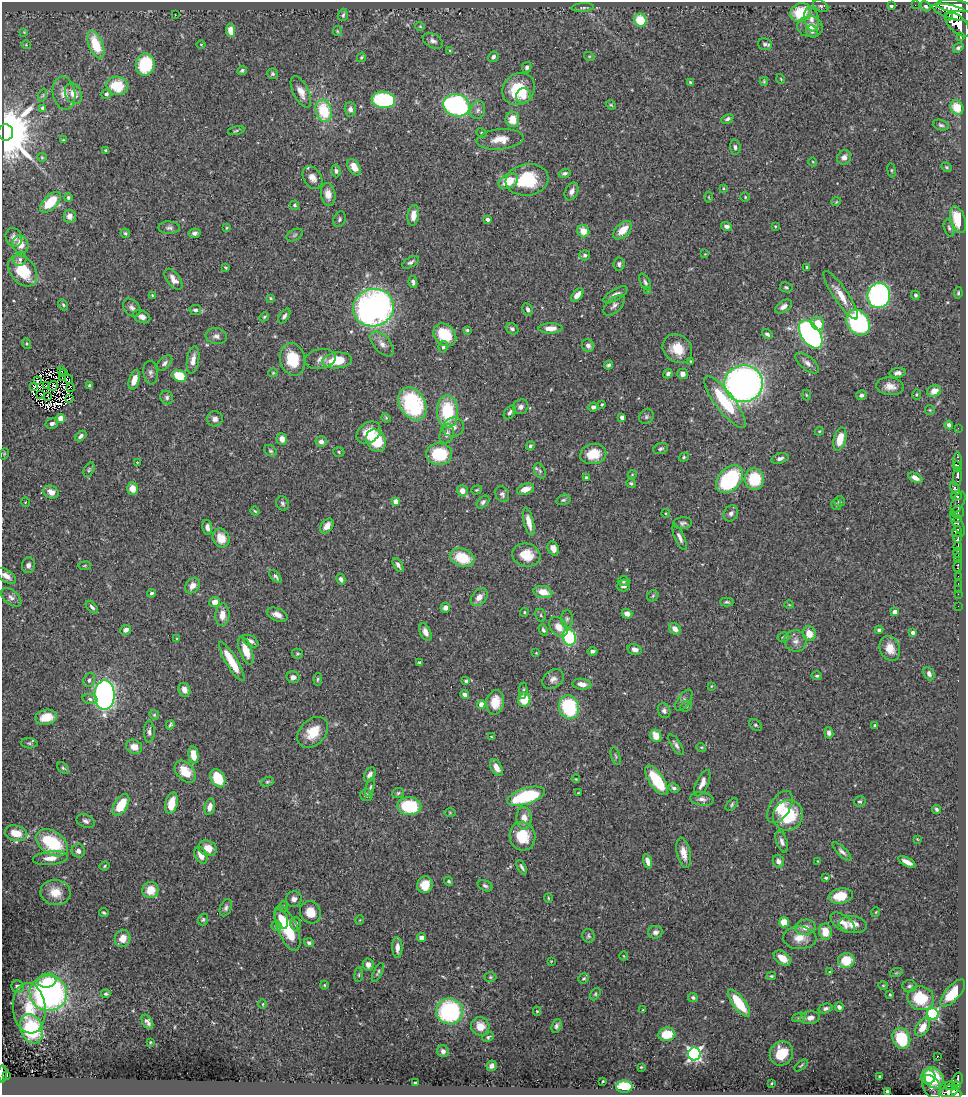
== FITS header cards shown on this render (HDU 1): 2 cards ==
NAXIS1  =                  964
NAXIS2  =                 1093

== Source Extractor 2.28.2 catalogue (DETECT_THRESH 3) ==
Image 964 x 1093 px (HDU 1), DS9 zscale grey, 1 PNG px = 1 image px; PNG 968 x 1097 px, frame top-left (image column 1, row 1093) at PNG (2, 2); each listed source drawn as its Kron ellipse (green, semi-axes under 4 px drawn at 4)
Background 0.686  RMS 0.026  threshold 0.078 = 3 sigma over >= 5 px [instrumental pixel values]
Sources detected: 504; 7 with non-positive FLUX_AUTO (blend fragments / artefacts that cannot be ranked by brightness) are neither listed nor drawn; the other 497 listed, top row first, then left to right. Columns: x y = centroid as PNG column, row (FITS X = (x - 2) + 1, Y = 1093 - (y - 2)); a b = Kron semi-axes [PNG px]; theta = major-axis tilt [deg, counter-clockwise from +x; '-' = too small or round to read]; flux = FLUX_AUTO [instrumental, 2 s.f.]
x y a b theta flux
915 5 2 2 - 12
821 6 8 5 -26 4.1
891 6 3 3 - 2.9
926 6 5 4 - 3.1
954 6 18 6 -5 6400
583 8 11 4 3 3.6
801 12 11 9 24 59
954 13 22 6 -16 6300
175 15 2 2 - 0.92
343 15 6 5 - 3.4
949 17 4 2 - 390
811 19 12 7 -80 11
640 20 6 6 - 44
958 24 15 8 -46 4600
420 26 4 4 - 1.9
810 27 13 10 -6 18
231 30 7 4 -79 20
337 31 5 4 - 2
24 32 4 4 - 1.5
812 32 6 5 - 4.1
961 37 3 3 - 280
433 41 11 7 -29 7.9
201 44 4 3 - 1.3
765 44 7 5 -12 4.4
26 45 5 3 - 1.4
96 45 14 7 -68 59
958 48 6 4 39 3.9
450 51 4 3 - 1.7
589 56 5 3 - 1.6
361 57 5 3 - 2.1
493 57 5 4 - 4
145 64 11 9 76 85
527 67 5 4 - 3.9
242 70 5 4 - 2.9
272 74 5 5 - 3.4
781 79 5 3 - 1.4
764 81 4 3 - 2.2
690 82 3 3 - 2.1
117 86 11 9 -10 57
519 89 17 15 42 76
301 92 17 8 -64 17
64 93 16 11 -81 17
73 94 11 8 -62 21
106 94 5 4 - 5.5
43 95 7 4 71 2.5
523 96 7 7 - 14
383 100 12 8 -7 190
456 105 13 11 -17 400
611 105 5 4 - 1.9
957 107 7 6 - 38
43 108 4 3 - 5.8
350 109 7 5 -86 6.7
478 110 9 7 67 7
324 111 11 8 -77 78
512 119 8 6 -84 29
727 119 6 4 25 4.5
941 125 8 5 -17 3.9
236 131 8 3 11 2.4
6 132 8 7 - 14000
481 133 5 4 - 2.5
500 139 23 10 5 25
64 140 3 3 - 1.9
735 147 7 5 -86 5.1
106 150 3 3 - 2.4
42 157 5 4 - 1.9
844 157 7 6 - 8
813 162 4 3 - 1.4
354 167 9 5 -57 20
946 167 6 4 -28 2.6
892 170 7 4 -82 2.2
336 171 6 4 -83 4.3
565 173 6 4 16 3.8
312 178 12 8 -57 13
527 180 21 16 8 94
508 181 10 7 27 43
723 188 4 2 - 1.6
572 191 9 6 64 8
328 194 11 7 -79 13
709 197 5 3 - 1.5
745 197 5 5 - 2.4
68 198 4 4 - 2.9
50 202 13 7 45 53
836 202 5 3 - 1.5
295 205 5 4 - 3
413 215 10 5 82 15
70 216 6 6 - 12
339 219 8 6 70 3.9
487 219 4 4 - 6
958 220 13 7 -72 56
726 226 5 4 - 5.5
775 226 4 3 - 1.5
169 228 10 6 -1 5.5
226 228 4 2 - 1.4
949 228 8 5 -74 4.3
623 230 11 6 43 24
583 231 6 6 - 22
125 233 5 4 - 2.8
195 233 6 4 11 4.9
295 235 9 5 28 4
14 238 10 8 -66 8.5
20 244 9 8 - 19
705 254 3 3 - 0.99
585 255 5 5 - 4.6
20 259 7 6 - 5.7
411 262 9 5 31 5.1
619 264 6 5 - 4.8
225 267 3 2 - 1.7
807 267 3 2 - 2.2
23 271 17 12 -51 67
173 279 12 6 -53 13
413 282 6 4 -79 5
645 282 9 4 -62 4.4
786 287 6 5 - 3
648 290 4 4 - 1.4
958 293 6 4 81 2.5
152 295 4 4 - 1.6
577 295 8 4 47 15
615 295 13 5 30 11
841 295 29 7 -56 26
879 295 12 11 - 430
916 295 4 4 - 3.7
270 298 4 3 - 1.8
63 305 6 4 -62 2.7
614 305 13 7 44 7.3
783 307 9 5 35 7.7
132 308 10 7 -47 6.8
373 308 21 18 16 720
528 309 6 5 - 5.5
195 310 6 5 - 4.1
284 316 8 4 56 4.5
142 317 9 6 -26 10
264 317 5 4 - 2.3
858 322 14 11 -54 250
818 323 7 6 - 30
550 328 12 5 2 18
512 329 7 5 -33 5.2
467 330 4 3 - 2.4
767 334 6 4 -40 4.7
811 334 16 9 -56 570
445 335 13 10 -44 51
216 336 11 8 -9 7.7
27 344 5 4 - 2
382 344 15 8 -48 12
588 345 6 6 - 7.2
443 347 6 4 77 3.4
677 349 16 13 -41 36
293 359 16 12 -76 57
320 359 16 10 10 12
193 360 14 6 81 13
337 360 15 8 7 51
691 361 3 3 - 1.4
165 363 9 5 44 5.7
807 363 14 6 -39 9.4
609 365 4 3 - 3.6
61 371 3 2 - 1.8
64 373 3 2 - 2.5
150 373 12 7 -83 7.3
273 373 5 4 - 2
898 373 8 4 8 6.5
668 374 5 4 - 4.1
682 374 5 5 - 9.7
179 376 7 5 -25 51
63 378 3 2 - 1.3
69 379 5 3 - 5.7
134 380 10 5 72 21
37 381 3 2 - 1.9
744 384 19 18 - 990
34 386 4 2 - 3.2
46 386 3 2 - 1.2
53 386 5 3 - 0.048
90 386 4 3 - 4.2
890 386 14 8 -7 16
71 388 4 3 - 3.3
934 391 7 5 25 17
41 394 3 2 - 1.3
806 395 5 3 - 1.7
861 395 5 4 - 4.8
917 395 5 4 - 2.3
47 396 4 2 - 1.3
167 397 7 6 - 4.9
70 398 3 2 - 0.98
725 402 31 9 -53 87
412 404 18 12 -58 160
602 404 3 3 - 1.9
521 407 8 7 - 7.6
593 407 5 4 - 5.7
930 410 5 4 - 2.1
447 411 16 10 -88 96
510 412 8 5 54 5.5
622 417 4 3 - 8.9
646 417 8 7 - 4.2
61 418 4 4 - 18
386 418 5 4 - 1.9
215 419 8 7 - 7.7
52 423 6 5 - 5.5
949 425 4 4 - 6
453 427 10 9 - 12
958 428 2 2 - 14
819 431 4 4 - 2
369 433 13 9 37 30
447 434 10 7 69 9
81 436 6 4 42 5.3
282 439 6 5 - 13
840 439 12 6 75 33
376 440 11 9 -58 74
321 442 5 5 - 7
530 446 5 4 - 3.9
661 449 8 5 18 3.8
270 451 7 5 -38 3.1
339 452 5 5 - 2.6
4 454 6 3 72 1.8
439 454 13 10 0 89
593 454 13 10 11 37
684 457 5 3 - 2.2
780 458 9 5 15 5.5
958 461 8 3 90 550
137 462 3 2 - 0.96
957 466 5 3 - 1200
89 470 8 4 64 3.1
540 471 8 5 -61 4
632 475 4 3 - 1.4
958 477 9 3 88 1300
586 478 3 3 - 3.1
915 478 8 4 -29 10
729 479 16 11 47 180
754 479 10 9 - 77
631 483 5 4 - 2.8
955 488 6 3 -58 500
132 489 6 5 - 21
525 489 9 5 20 17
477 490 6 4 20 2.2
462 491 5 5 - 13
51 492 8 6 -22 12
502 494 8 6 -60 5.5
956 496 5 4 - 300
563 500 7 5 16 3.3
839 501 5 5 - 4
25 502 5 3 - 1.5
396 502 4 4 - 19
483 502 7 5 44 4.5
958 502 11 6 63 420
283 503 7 6 - 4.3
836 505 5 5 - 2.9
255 511 5 3 - 2
666 513 4 3 - 1.5
731 513 8 7 - 5.9
958 513 6 6 - 510
958 519 3 3 - 180
529 522 14 5 -77 15
683 523 9 6 7 4.9
957 524 13 4 -62 430
327 526 8 5 52 14
207 527 8 4 -81 7.3
957 531 6 5 - 2100
680 537 14 5 -67 7.9
221 538 9 8 - 27
958 538 5 3 - 500
958 546 4 3 - 590
553 548 7 5 -65 11
958 553 5 3 - 630
526 555 14 11 -15 37
462 558 12 9 -21 59
958 558 4 3 - 630
28 565 8 6 85 6
398 565 8 3 -58 5.5
85 566 6 4 8 2.3
958 566 6 3 81 120
6 576 11 6 -34 11
275 576 8 4 -44 3.8
958 576 2 2 - 12
341 579 5 4 - 5.1
623 581 6 4 1 2.9
958 584 4 2 - 60
623 585 6 6 - 8.5
192 586 8 6 51 11
958 589 2 2 - 8.4
543 592 9 6 -12 25
152 593 4 4 - 3
958 594 2 2 - 11
653 596 6 5 - 2.5
11 597 12 7 -38 8.2
479 597 10 7 49 14
215 602 5 5 - 16
727 602 7 4 0 2.9
789 605 5 3 - 1.4
958 606 2 2 - 8.5
92 607 7 4 -46 4.4
445 608 5 5 - 9.6
524 612 4 4 - 1.9
895 612 4 4 - 19
627 614 5 4 - 12
222 615 11 7 86 18
277 615 11 6 -22 14
541 615 7 5 -62 2.8
567 619 9 5 90 4.7
558 627 11 8 -51 19
675 629 6 5 - 14
126 630 6 5 - 7.5
543 630 6 4 -61 3.2
879 630 4 4 - 3.9
425 632 9 5 -66 11
913 633 4 4 - 5.2
809 634 7 6 - 24
569 637 8 6 -72 130
783 637 6 4 17 3
177 639 4 3 - 1.7
251 641 9 5 -31 6.2
795 641 11 10 - 12
890 648 13 10 -68 22
635 649 7 5 -8 6.7
246 651 14 6 -70 29
592 651 5 3 - 4.2
536 653 4 4 - 1.4
297 654 5 5 - 2.5
232 662 22 5 -59 45
419 662 4 3 - 2.7
929 674 7 5 -64 5.9
817 676 5 4 - 2.8
293 677 6 6 - 7.9
318 679 6 4 85 2.5
553 679 11 9 37 9.9
89 680 7 5 64 4.5
466 681 4 3 - 4.9
582 684 9 5 -6 14
711 686 4 2 - 1.2
184 690 7 6 - 13
523 691 8 4 85 3.1
105 695 15 10 -89 730
465 695 4 4 - 6.6
90 699 7 5 -16 4.6
524 699 7 6 - 50
684 700 12 6 55 5.9
495 702 12 9 82 33
481 704 4 4 - 21
686 706 6 5 - 3.3
569 707 12 10 -75 130
664 711 8 6 -66 5.3
154 715 5 4 - 2.3
46 717 11 7 11 29
170 725 5 3 - 3.2
755 725 7 5 -39 3.3
875 725 4 3 - 2.7
149 732 11 5 90 5.9
313 732 18 12 46 40
829 733 5 4 - 6.7
656 736 6 5 - 23
491 737 4 3 - 1.4
29 743 8 5 -3 3.5
676 745 12 4 -56 5.6
134 747 8 7 - 18
701 747 5 3 - 1.7
193 755 9 5 -83 24
616 756 9 4 -72 2.8
496 767 9 5 -63 16
63 768 7 4 -44 3
185 772 13 8 -49 34
370 775 8 5 61 8.6
218 778 9 7 -59 52
576 779 4 3 - 1.4
657 780 17 7 -55 78
267 782 7 4 19 2.7
702 783 14 6 65 12
370 787 10 4 74 3.6
674 788 6 4 -30 5.1
398 793 6 5 - 2.9
578 793 3 3 - 1.4
366 795 6 5 - 5.3
526 796 20 8 17 130
702 799 12 6 -9 8.2
860 802 6 5 - 3.5
171 803 11 6 77 27
121 805 12 6 58 52
732 805 7 4 47 3.1
409 806 12 9 -3 100
210 807 8 5 77 12
780 807 18 10 58 27
937 809 4 3 - 3.6
450 813 6 4 -1 2
788 815 15 14 - 90
524 818 11 7 -86 17
86 821 9 6 -23 5.8
16 833 11 7 -13 31
522 836 14 13 - 52
917 839 4 3 - 1.4
782 842 11 5 -70 7.3
52 843 17 11 -33 110
208 848 9 7 -23 19
78 851 7 6 - 7
842 852 12 4 -44 6
683 853 15 6 -78 18
201 855 9 6 -63 15
50 858 17 7 7 18
648 861 8 4 -73 10
778 861 7 5 -66 7.4
817 861 3 2 - 0.95
907 862 9 4 -27 12
105 866 5 3 - 2.2
522 867 8 3 -60 4.3
826 878 4 3 - 3.5
449 881 4 4 - 3.4
425 885 8 7 - 31
485 886 8 5 -26 4.3
151 890 8 8 - 31
55 892 15 12 -8 27
841 896 12 7 8 41
548 898 4 3 - 1.7
294 899 8 7 - 7.5
284 906 5 3 - 1.8
226 908 9 5 67 5.1
310 912 11 10 - 26
876 912 5 3 - 1.5
104 913 5 3 - 2.4
281 919 11 6 -71 20
203 920 6 5 - 3
360 920 5 3 - 1.3
784 922 5 5 - 28
843 923 14 7 -35 16
296 924 6 5 - 5
853 925 14 8 -7 14
276 926 5 5 - 12
805 927 10 7 8 14
287 928 24 9 -67 74
655 932 7 6 - 6.9
825 932 8 6 -81 29
588 936 7 6 - 3.7
122 938 9 7 73 19
422 938 4 4 - 10
800 938 16 11 -2 23
309 943 5 4 - 3.5
397 948 10 5 -89 11
624 956 4 3 - 1.2
782 958 10 6 -37 21
846 960 8 7 - 45
551 961 3 3 - 1.2
368 964 6 5 - 9.4
378 972 10 3 63 3.2
829 972 3 2 - 1.1
896 973 6 4 18 2
359 975 7 4 83 2.5
771 976 5 3 - 2.3
490 977 6 5 - 2.6
584 978 5 5 - 3.3
47 981 9 7 12 22
324 985 4 4 - 1.9
883 985 5 3 - 1.8
909 986 7 6 - 4
17 987 6 6 - 4.8
48 993 19 17 -7 460
953 993 17 7 49 59
106 994 4 3 - 2.8
595 994 7 4 61 2.8
890 995 3 2 - 1.6
693 997 5 4 - 3.5
921 998 13 12 - 66
739 1003 16 6 -53 66
263 1004 5 3 - 1.6
839 1007 5 4 - 5.2
29 1008 25 16 -84 52
826 1008 7 4 14 4.7
643 1010 3 2 - 1.1
450 1011 13 13 - 210
537 1011 4 4 - 2.4
933 1014 6 6 - 250
799 1017 7 4 20 3.1
810 1018 10 6 6 12
147 1022 8 5 -58 7.5
480 1026 9 9 - 22
556 1026 7 4 69 4.3
923 1027 10 6 58 20
32 1029 15 11 -69 100
667 1034 8 6 7 39
488 1037 6 4 25 3.2
901 1038 11 8 -67 81
150 1042 3 3 - 1.7
443 1051 6 5 - 6.5
781 1053 12 11 - 45
694 1054 6 6 - 460
937 1056 2 2 - 0.21
492 1066 5 5 - 6.2
801 1066 8 4 39 2.7
641 1067 4 3 - 1.7
2 1074 8 3 -90 160
7 1075 4 2 - 21
880 1076 3 3 - 2.2
928 1077 7 7 - 21
934 1078 11 9 -55 74
958 1079 7 5 73 230
603 1081 3 2 - 1.5
415 1083 4 3 - 3.3
772 1083 3 2 - 1.5
948 1086 3 3 - 41
957 1086 4 3 - 180
624 1087 8 6 -1 80
932 1087 12 8 -60 9.4
887 1091 4 3 - 4.7
949 1091 10 5 17 790
956 1093 5 3 - 480
At the frame edge (FLAGS 8, measured only in part): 3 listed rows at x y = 6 576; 2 1074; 956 1093
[7 non-positive-flux detections neither listed nor drawn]